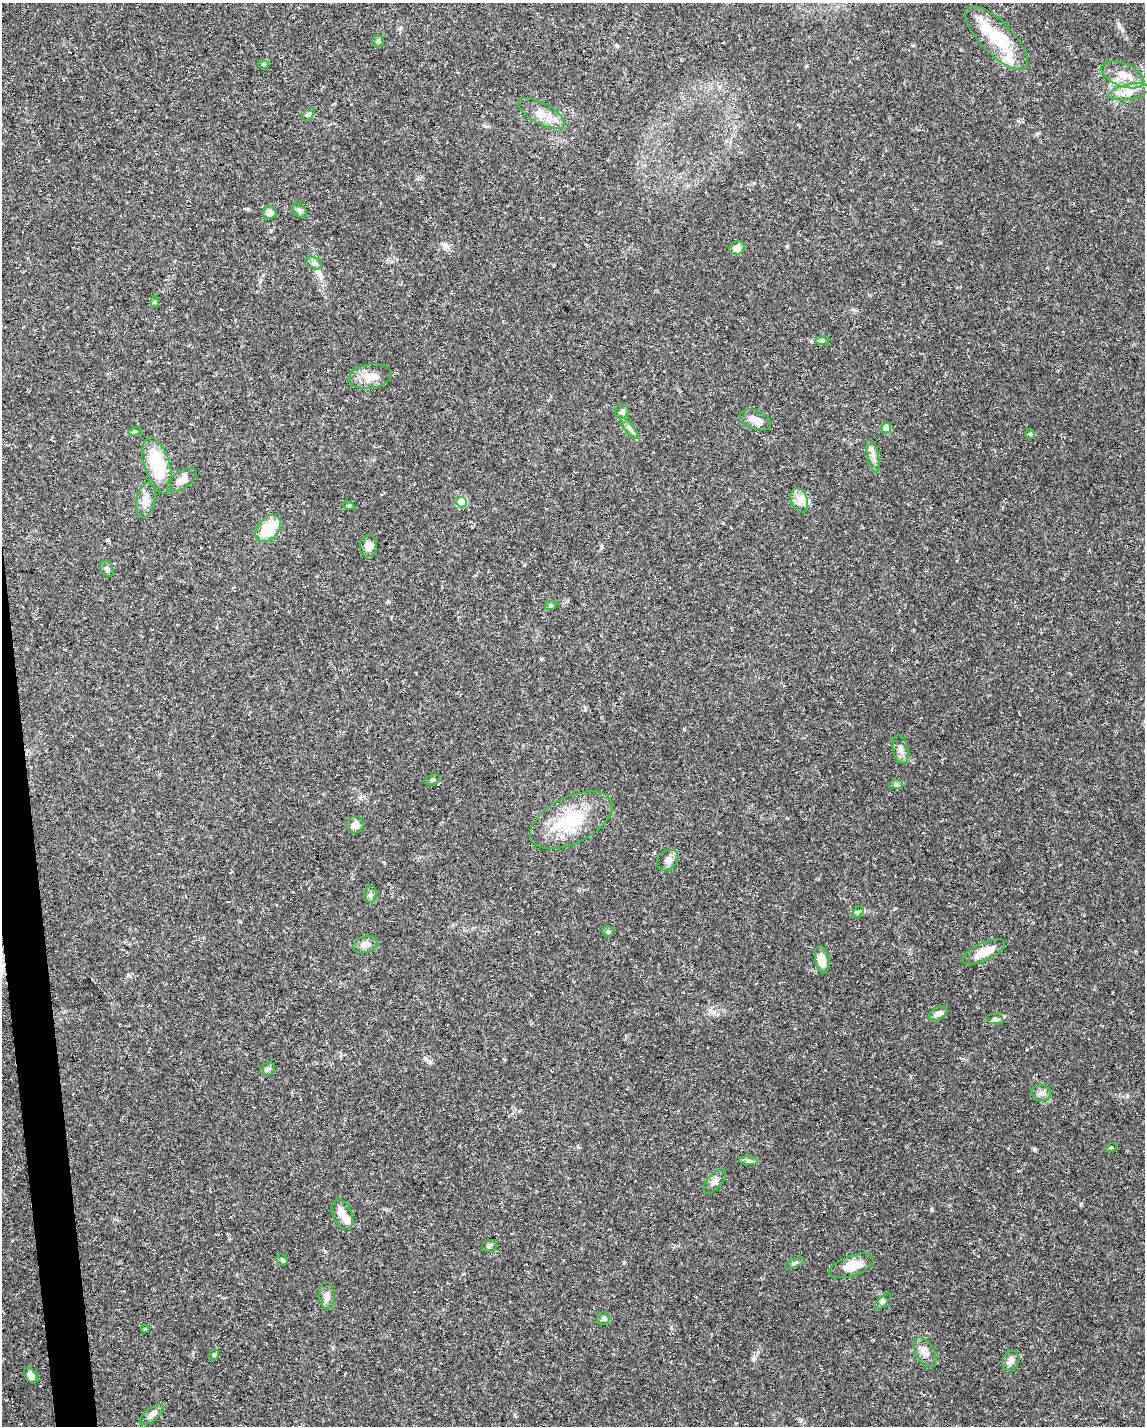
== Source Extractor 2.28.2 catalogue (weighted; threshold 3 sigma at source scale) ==
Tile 7 of 4 x 3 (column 3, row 2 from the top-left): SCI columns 2288-3430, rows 1477-2900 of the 4574 x 4333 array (HDU 1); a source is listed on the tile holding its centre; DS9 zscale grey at full resolution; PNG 1147 x 1428 px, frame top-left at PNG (2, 3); each listed source drawn as its Kron ellipse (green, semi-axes under 4 px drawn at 4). Shown black and unused: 2% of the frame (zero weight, under 3 of 5 exposures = <1% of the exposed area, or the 3 px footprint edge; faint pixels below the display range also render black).
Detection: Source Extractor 2.28.2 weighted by HDU 2 'WHT'; one run over the whole footprint, this tile lists its part. Background 0.0294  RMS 0.0029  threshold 0.013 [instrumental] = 3 sigma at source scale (4.5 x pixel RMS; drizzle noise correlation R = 1.50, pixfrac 1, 0.0396/0.0396 arcsec/px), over >= 5 px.
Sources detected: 68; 1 inside a brighter object's white glare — neither listed nor drawn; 3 inside a brighter listed object's ellipse — not listed separately; the other 64 listed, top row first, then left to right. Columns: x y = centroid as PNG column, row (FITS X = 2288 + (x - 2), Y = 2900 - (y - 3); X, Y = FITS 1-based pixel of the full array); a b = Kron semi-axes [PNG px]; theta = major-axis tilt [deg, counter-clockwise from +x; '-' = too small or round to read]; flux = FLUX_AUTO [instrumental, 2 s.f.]
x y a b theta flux
996 38 41 16 -46 13
378 41 6 5 - 0.53
263 64 5 3 - 0.33
1123 75 22 11 -22 4.5
1129 92 20 7 12 3
541 113 26 10 -29 4.3
308 114 7 4 44 0.57
299 210 8 6 -44 0.81
269 212 7 6 - 1.7
737 248 8 7 - 2.4
314 263 8 5 -27 0.85
154 302 6 4 89 0.32
822 340 7 4 2 0.58
370 376 22 12 10 4.2
622 412 7 6 - 0.82
755 420 16 9 -23 2.6
629 428 13 4 -52 0.99
886 428 5 5 - 4
135 432 7 3 9 0.38
1030 434 5 5 - 0.4
873 456 17 6 -80 1.7
157 466 29 13 -73 14
182 480 17 8 34 2.2
146 500 18 9 78 3
799 500 13 8 -72 2.3
461 502 5 5 - 11
349 506 6 3 -17 0.36
268 529 15 10 49 9.6
368 546 11 8 83 2.1
107 569 8 6 -54 0.78
551 605 6 4 19 0.4
901 749 15 7 -78 1.7
432 780 8 4 20 0.48
896 785 7 4 2 0.52
571 820 44 23 27 17
355 825 9 8 - 1.7
668 860 12 9 40 1.4
370 894 9 6 83 0.82
858 912 7 4 45 0.53
608 932 6 5 - 0.52
365 945 12 8 19 1.8
984 952 23 9 25 4.3
822 960 14 6 -79 3.1
938 1014 10 6 27 1.4
995 1019 8 5 0 0.82
268 1069 8 6 31 0.7
1041 1093 9 8 - 1.3
1111 1148 5 3 - 0.26
748 1161 9 4 -5 0.67
715 1181 15 7 50 1.4
342 1214 16 9 -68 3
489 1246 8 5 17 0.61
282 1260 6 5 - 0.52
795 1263 10 4 26 0.64
851 1266 23 10 20 5.3
327 1296 14 7 -86 1.7
882 1301 11 4 45 0.71
604 1319 6 6 - 0.62
145 1329 4 3 - 0.3
925 1352 16 9 -60 2.5
214 1355 6 4 47 0.41
1011 1361 10 8 65 1.4
31 1376 9 6 -52 1.5
152 1415 15 6 39 1.8
Unlisted compact peaks at least as high as the median listed source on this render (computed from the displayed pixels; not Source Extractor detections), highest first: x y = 1034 1149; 1081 1204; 1122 29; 684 729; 753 1359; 524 565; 585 709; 128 975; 931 1209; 578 1147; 247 209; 1018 121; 806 66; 430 1062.